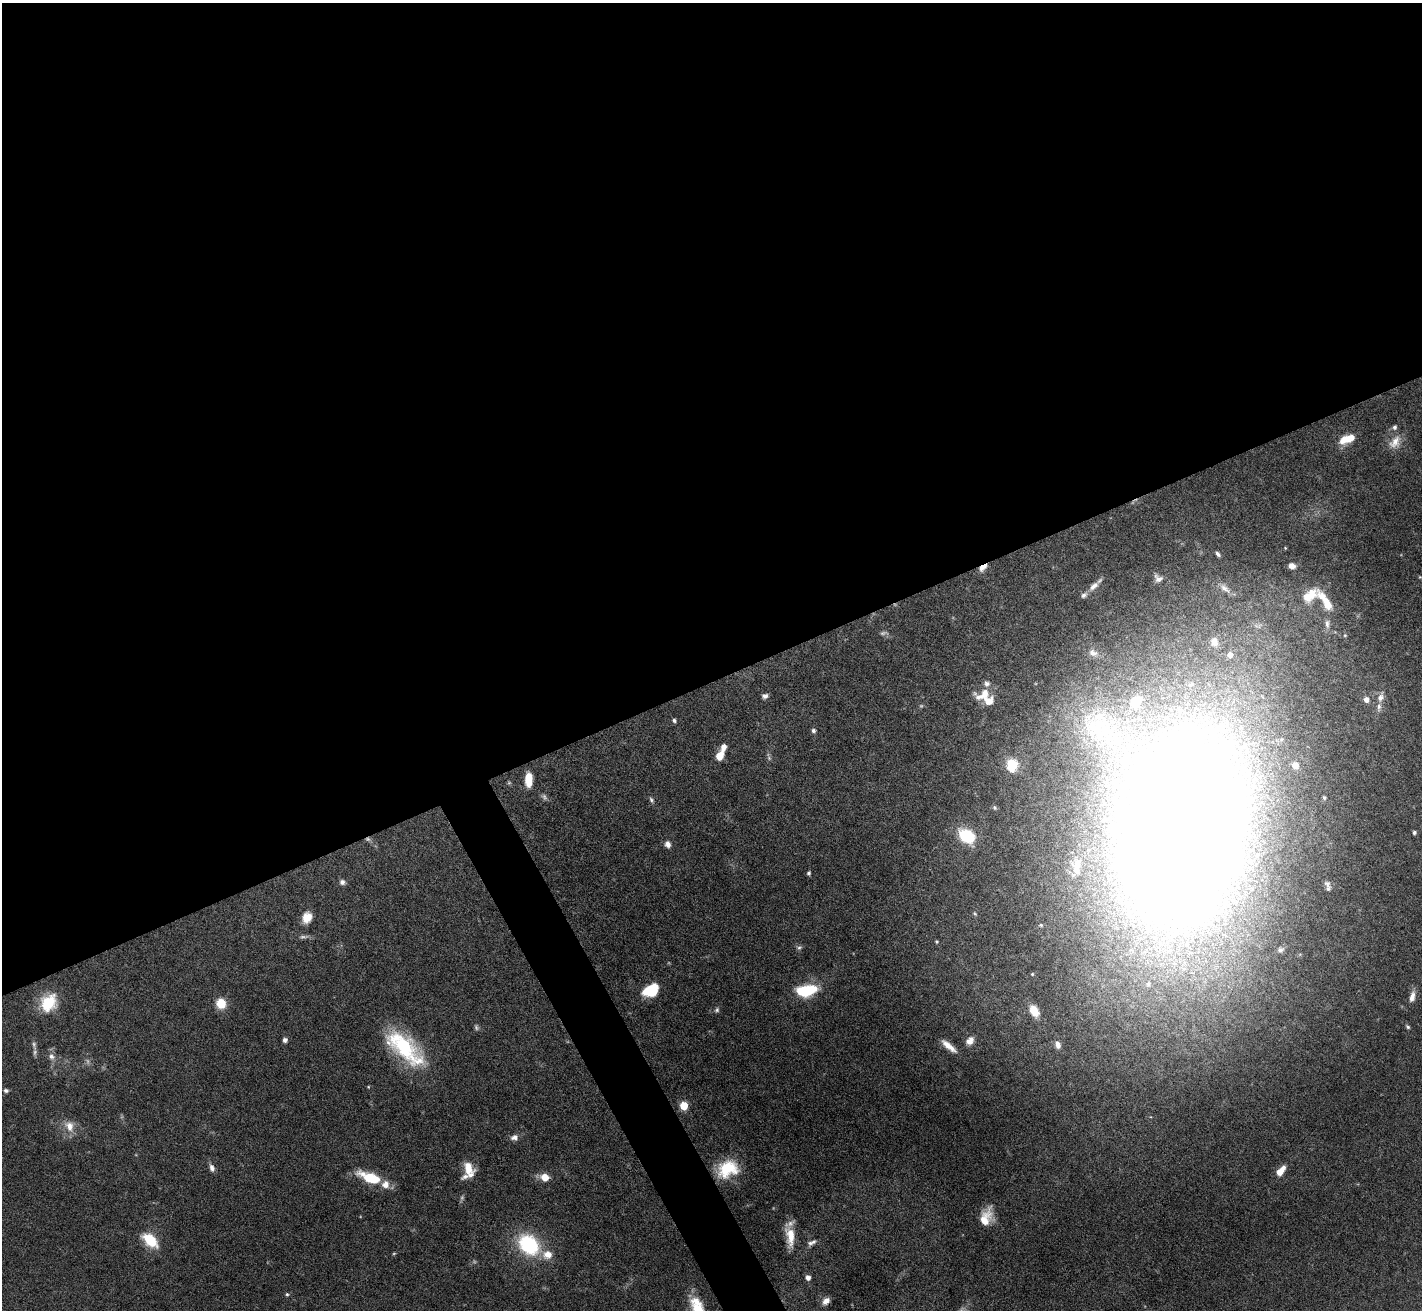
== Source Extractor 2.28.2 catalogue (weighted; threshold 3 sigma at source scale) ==
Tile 2 of 4 x 4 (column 2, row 1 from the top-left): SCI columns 1421-2840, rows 4077-5384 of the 5681 x 5671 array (HDU 1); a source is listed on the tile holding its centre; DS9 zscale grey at full resolution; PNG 1424 x 1312 px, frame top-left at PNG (2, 3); no overlay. Shown black and unused: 54% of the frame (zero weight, under 5 of 10 exposures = <1% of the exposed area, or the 3 px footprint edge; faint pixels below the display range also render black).
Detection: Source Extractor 2.28.2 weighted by HDU 2 'WHT'; one run over the whole footprint, this tile lists its part. Background 0.0804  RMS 0.0025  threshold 0.0104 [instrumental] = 3 sigma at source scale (4.09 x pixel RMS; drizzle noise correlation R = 1.36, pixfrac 0.8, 0.05/0.05 arcsec/px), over >= 5 px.
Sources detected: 107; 13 too faint to see at this stretch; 1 inside a brighter object's white glare — not listed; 19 inside a brighter listed object's ellipse — not listed separately; the other 74 listed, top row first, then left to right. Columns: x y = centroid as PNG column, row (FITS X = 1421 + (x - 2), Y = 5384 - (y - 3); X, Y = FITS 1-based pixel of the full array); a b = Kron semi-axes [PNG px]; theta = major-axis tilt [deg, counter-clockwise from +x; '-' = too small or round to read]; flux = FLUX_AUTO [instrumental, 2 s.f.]
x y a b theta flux
1348 439 18 8 22 4.6
1395 442 20 14 50 3.3
1218 554 6 3 -48 0.58
1292 566 8 6 -17 1.5
983 567 11 5 35 1.9
1420 577 5 4 - 0.23
1158 578 11 9 -33 1.3
1094 586 16 7 42 1.8
1225 588 18 8 -39 1.6
1309 596 30 15 32 6.8
1327 604 17 10 -60 3.7
1327 624 13 8 90 1.3
1345 635 4 4 - 0.24
1093 653 14 9 -19 1.6
984 694 20 10 33 3.5
765 696 7 5 12 0.9
1381 697 15 9 72 1.7
1366 699 6 6 - 1.5
674 720 5 4 - 0.55
813 730 5 5 - 0.61
723 747 8 6 68 1.4
720 756 8 6 57 3.8
1012 765 7 6 - 17
528 779 15 7 89 4.9
1324 798 5 5 - 0.47
651 800 8 5 -56 0.54
995 808 7 6 - 0.44
1179 831 229 113 81 630
1414 832 4 4 - 0.55
967 836 15 10 -38 13
668 844 8 7 - 1.2
809 873 5 4 - 0.52
342 882 7 6 - 0.81
1327 884 12 8 -57 1.2
975 914 7 4 -45 0.31
307 917 13 10 58 3
1041 925 5 4 - 0.29
937 942 4 4 - 0.29
799 948 8 5 38 0.5
1280 950 10 7 18 0.81
1032 974 4 4 - 0.23
651 990 15 10 30 8.6
806 991 18 9 8 15
1412 997 15 7 76 1.8
48 1003 20 16 57 8.6
221 1003 9 8 - 5.1
717 1010 7 5 63 0.48
1034 1011 16 10 -62 3.2
1408 1027 6 4 -45 0.41
285 1040 4 4 - 0.85
970 1041 11 8 49 1.9
1058 1045 10 7 -69 1.4
949 1046 22 7 -40 2.8
405 1048 53 22 -42 22
51 1056 9 8 - 1.2
6 1090 5 4 - 0.5
684 1106 5 5 - 9.7
69 1126 18 12 -58 3.1
514 1137 9 7 8 1.2
212 1168 9 6 -70 1.1
468 1168 17 11 -77 3.9
727 1169 24 18 25 9.6
1281 1171 12 6 51 2.8
545 1177 8 7 - 3.1
370 1178 24 9 -22 10
986 1217 20 11 68 4.7
790 1236 29 11 -82 4.9
150 1240 17 10 -40 7.9
810 1243 8 8 - 0.77
529 1245 25 19 -43 19
808 1277 6 5 - 1.2
287 1294 5 4 - 0.35
826 1301 10 7 38 1.5
697 1310 31 13 -74 8.5
Overlapping masked pixels (flux is a lower limit): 1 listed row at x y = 983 567
Isophote crosses this tile's border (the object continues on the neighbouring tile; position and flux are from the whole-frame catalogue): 1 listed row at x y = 697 1310